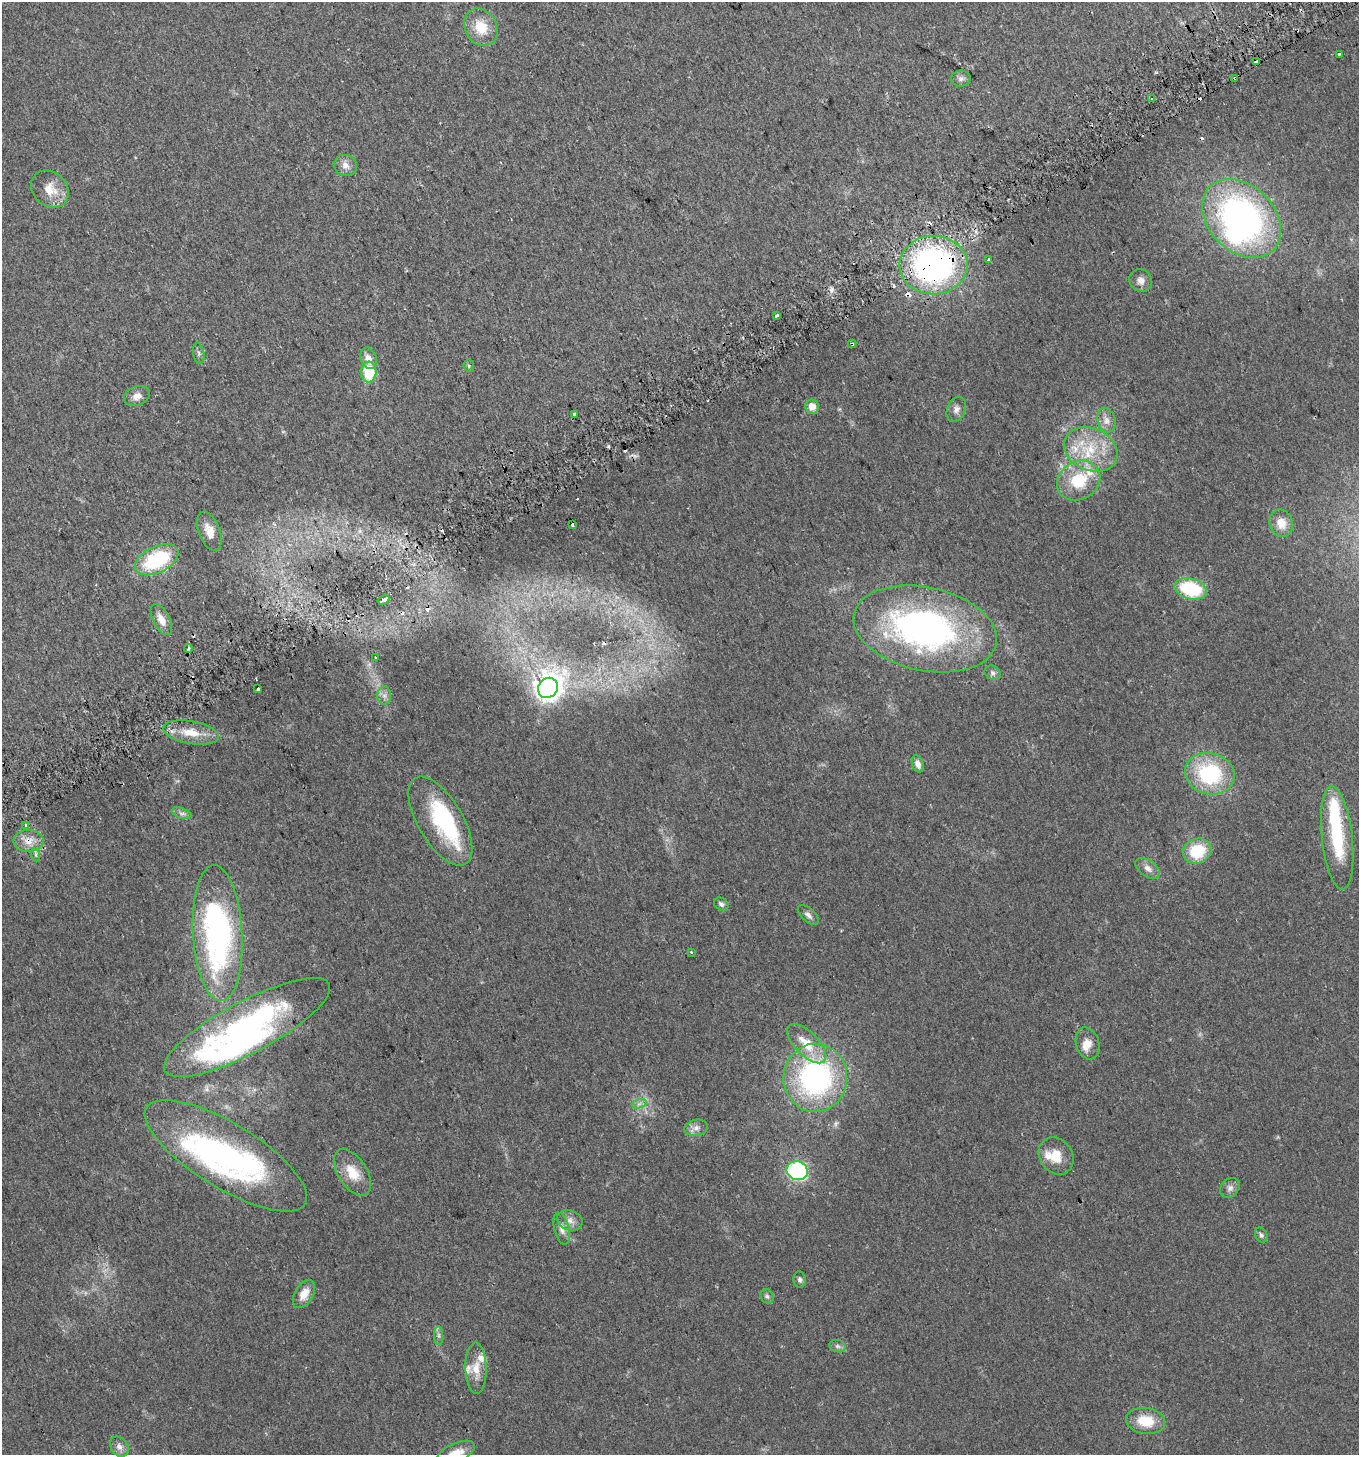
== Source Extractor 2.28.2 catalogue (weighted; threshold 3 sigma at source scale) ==
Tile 10 of 4 x 4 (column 2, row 3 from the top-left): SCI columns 1542-2898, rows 1482-2934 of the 5736 x 5871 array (HDU 1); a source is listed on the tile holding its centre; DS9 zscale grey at full resolution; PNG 1361 x 1457 px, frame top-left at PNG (2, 2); each listed source drawn as its Kron ellipse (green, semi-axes under 4 px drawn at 4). Shown black and unused: <1% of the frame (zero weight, under 2 of 3 exposures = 2% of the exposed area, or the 3 px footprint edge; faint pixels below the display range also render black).
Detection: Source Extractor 2.28.2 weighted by HDU 2 'WHT'; one run over the whole footprint, this tile lists its part. Background 0.0479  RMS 0.0082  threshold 0.0368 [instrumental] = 3 sigma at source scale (4.5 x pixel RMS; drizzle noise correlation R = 1.50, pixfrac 1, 0.0396/0.0396 arcsec/px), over >= 5 px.
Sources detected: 107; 7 inside a brighter object's white glare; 15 cosmic-ray / hot-pixel residue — neither listed nor drawn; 8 inside a brighter listed object's ellipse — not listed separately; the other 77 listed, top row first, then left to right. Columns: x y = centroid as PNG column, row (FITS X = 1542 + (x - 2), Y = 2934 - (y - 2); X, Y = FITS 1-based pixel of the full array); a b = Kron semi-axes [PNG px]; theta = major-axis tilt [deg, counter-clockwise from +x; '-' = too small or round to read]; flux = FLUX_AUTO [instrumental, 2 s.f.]
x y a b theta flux
481 27 19 16 -61 20
1339 54 3 3 - 2.5
1256 62 4 3 - 18
1235 78 3 3 - 2.8
961 79 10 8 1 3
1151 99 3 3 - 2.1
345 165 12 10 -20 5.9
50 189 20 17 -45 15
1242 218 45 33 -45 250
988 260 4 3 - 6.4
933 265 34 29 1 230
1141 281 12 11 - 5.4
776 315 3 3 - 3.1
852 344 4 3 - 2.4
199 353 11 5 -80 2.2
369 358 11 7 -68 7
469 366 6 5 - 1.4
369 372 10 7 86 32
137 396 13 9 21 6.2
812 407 7 6 - 8
956 409 13 9 66 4.5
575 415 3 3 - 7.8
1106 420 12 9 -73 5.7
1091 449 28 21 -23 36
1079 481 23 19 32 35
1281 523 14 11 -75 11
572 525 3 3 - 7
209 531 20 10 -69 9.9
157 560 23 13 26 62
1191 589 16 10 -15 51
383 600 6 3 30 17
161 620 17 8 -62 7.9
925 629 73 42 -12 280
188 648 4 3 - 2.6
375 658 3 3 - 1.8
993 673 8 7 - 2.5
548 688 10 9 - 790
258 689 4 3 - 4.8
384 696 9 7 -89 3.5
191 732 28 11 -10 16
918 764 9 5 -71 5.3
1210 774 25 20 -16 68
182 813 10 5 -20 2.7
440 821 50 22 -59 56
26 826 4 3 - 2.4
1337 838 52 15 -84 50
28 841 15 11 1 9.7
1197 851 14 12 20 33
36 855 7 4 -72 1.6
1148 868 14 8 -34 5.2
721 904 8 6 -32 2.5
808 915 13 6 -42 3.4
218 933 68 24 -87 220
691 952 3 3 - 1.1
247 1027 93 26 28 170
1088 1043 16 11 -73 8.1
807 1044 25 12 -45 20
815 1078 34 32 86 170
639 1104 7 4 19 2.4
696 1128 11 8 12 4.3
226 1156 93 32 -31 210
1056 1156 20 16 -54 17
797 1171 11 9 -17 98
353 1172 26 14 -57 18
1230 1188 11 8 46 3.9
570 1220 13 10 -21 5.6
562 1229 16 7 -76 5.6
1261 1235 8 6 -61 2.1
800 1280 8 6 -85 2.3
304 1294 15 9 59 10
767 1296 7 6 - 1.8
439 1335 9 4 -90 2.2
837 1346 8 6 -15 2.4
476 1368 26 10 -89 12
1145 1421 20 13 -8 22
119 1447 11 8 -53 4.6
455 1454 21 9 27 12
Overlapping masked pixels (flux is a lower limit): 6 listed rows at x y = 1256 62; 1235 78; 933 265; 852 344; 575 415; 28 841
Isophote crosses this tile's border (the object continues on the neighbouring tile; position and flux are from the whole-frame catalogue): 1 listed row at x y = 455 1454